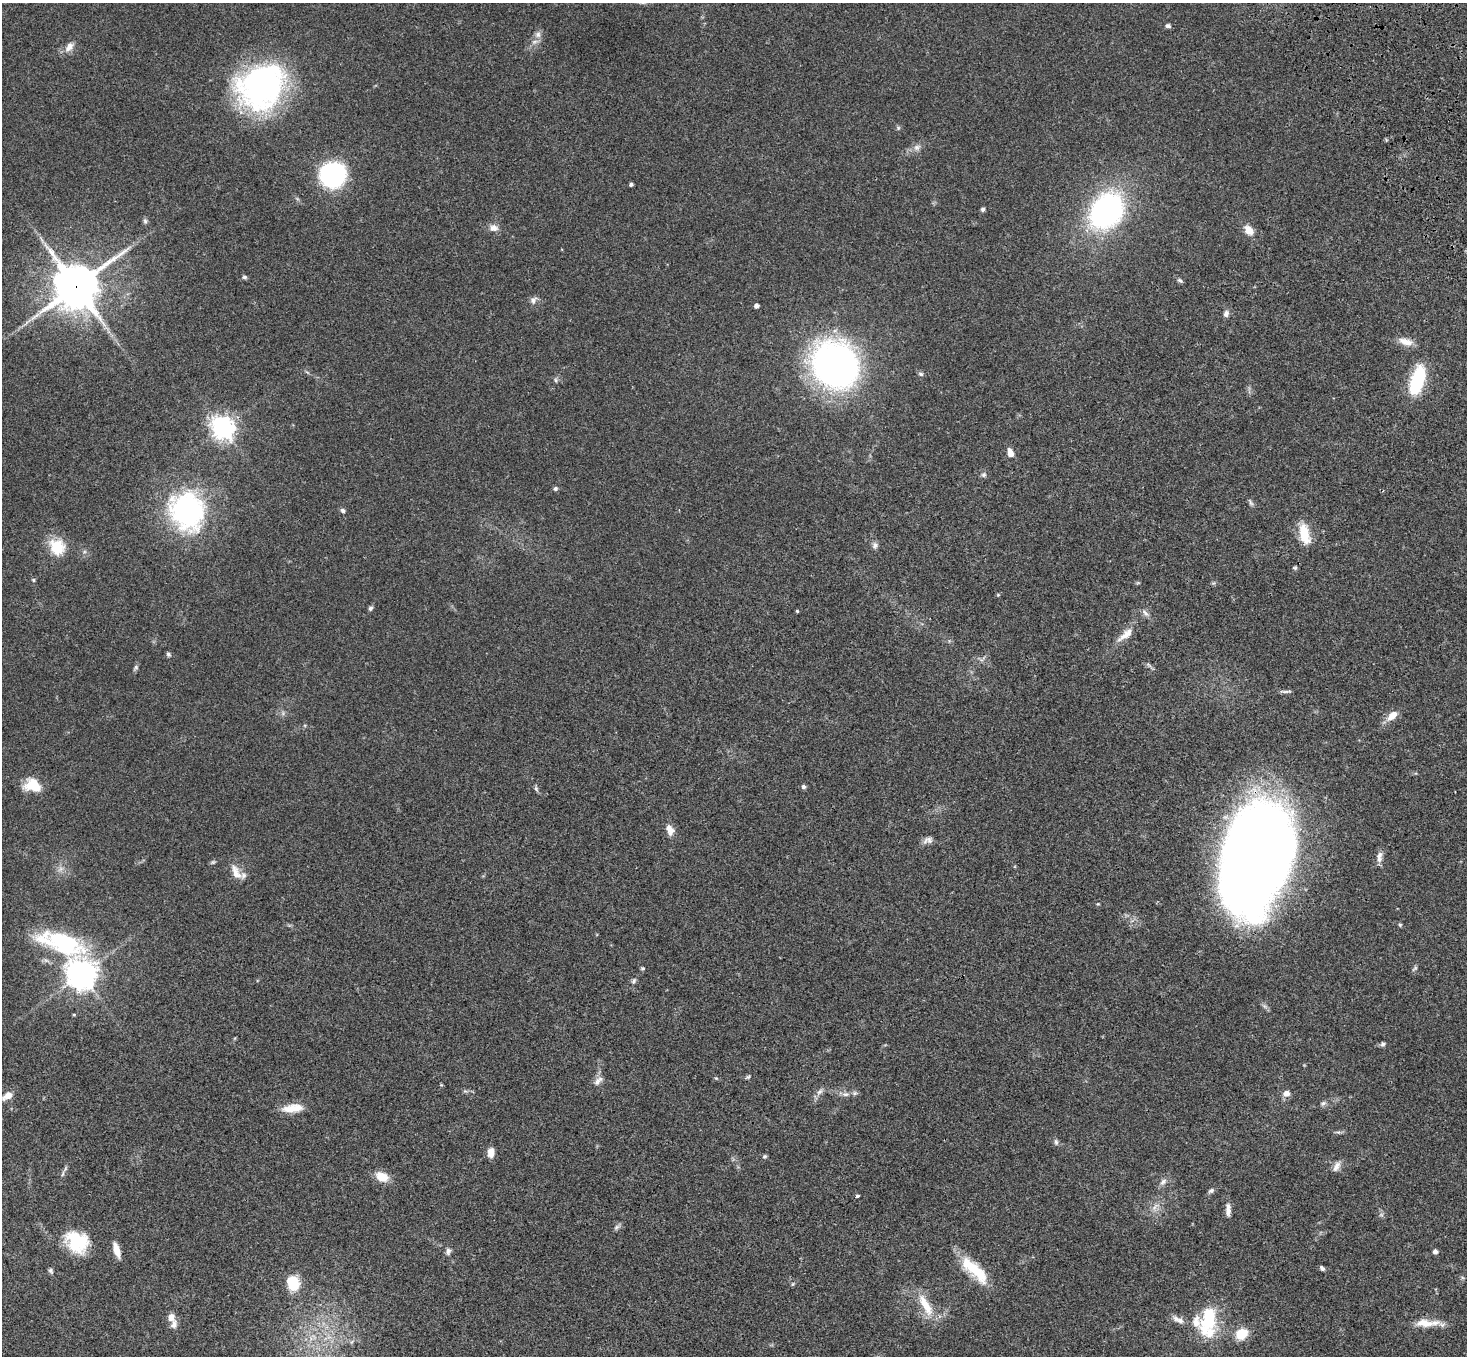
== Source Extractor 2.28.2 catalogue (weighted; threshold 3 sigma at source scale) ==
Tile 10 of 4 x 4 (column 2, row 3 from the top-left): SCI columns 1572-3036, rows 1730-3083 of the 6069 x 6028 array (HDU 1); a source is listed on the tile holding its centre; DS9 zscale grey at full resolution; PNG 1469 x 1358 px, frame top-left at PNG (2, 3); no overlay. Shown black and unused: <1% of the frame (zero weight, under 3 of 4 exposures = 6% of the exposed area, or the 3 px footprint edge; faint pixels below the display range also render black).
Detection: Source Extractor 2.28.2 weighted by HDU 2 'WHT'; one run over the whole footprint, this tile lists its part. Background 0.0468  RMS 0.0052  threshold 0.0232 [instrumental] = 3 sigma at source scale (4.5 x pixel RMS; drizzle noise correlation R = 1.50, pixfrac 1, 0.05/0.05 arcsec/px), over >= 5 px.
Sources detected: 108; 2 too faint to see at this stretch — not listed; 4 inside a brighter listed object's ellipse — not listed separately; the other 102 listed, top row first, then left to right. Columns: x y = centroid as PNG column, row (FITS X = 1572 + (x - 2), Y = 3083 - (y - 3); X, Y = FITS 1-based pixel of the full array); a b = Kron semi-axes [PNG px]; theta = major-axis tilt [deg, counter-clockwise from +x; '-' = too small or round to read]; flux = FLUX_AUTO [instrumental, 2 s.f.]
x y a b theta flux
1168 26 7 5 -1 1.2
538 35 8 8 - 2.2
69 47 14 8 50 3.7
261 87 54 44 37 120
898 128 6 4 48 0.73
917 147 8 8 - 2.2
333 175 16 15 - 98
631 184 4 3 - 1.1
983 209 5 5 - 1.1
1106 211 29 22 54 130
145 221 8 5 -79 1.1
494 228 12 9 -16 3.1
1249 230 13 9 -53 5
244 277 6 5 - 0.92
1180 280 8 5 -35 0.99
76 286 16 15 - 1600
533 300 10 7 50 2.1
756 306 4 4 - 2
1226 314 8 6 79 2
1406 342 19 9 -16 5
835 365 37 33 -50 250
921 374 7 5 -16 0.93
556 380 7 4 -88 0.84
1417 381 27 11 72 39
223 428 8 7 - 390
1010 453 9 6 -68 4.1
984 475 7 6 - 1.2
555 488 6 5 - 0.94
1250 502 11 4 -61 1.2
343 510 6 5 - 1.2
187 511 46 40 -67 78
1304 534 25 12 -78 11
875 545 9 7 74 1.8
57 547 22 19 -50 13
1295 568 6 4 7 0.7
33 580 5 4 - 0.61
1138 583 6 4 -18 0.58
998 595 5 4 - 0.51
370 608 6 5 - 1
797 611 4 4 - 0.49
1145 613 11 6 -47 1.9
1125 635 28 9 40 6.2
168 654 7 6 - 0.97
136 667 8 5 61 1
1286 691 15 3 1 1.2
1392 716 17 9 42 5.2
33 785 18 13 -17 12
803 787 6 5 - 1.2
536 789 8 5 -64 1
670 830 14 9 -66 4.4
929 840 10 9 - 2.1
1258 857 85 49 73 1100
1379 857 16 6 82 2.8
213 862 6 5 - 0.79
236 872 23 9 -66 4.8
1400 925 5 4 - 0.62
62 943 73 26 -25 55
643 968 5 4 - 0.69
1415 968 10 4 40 0.87
81 974 10 9 - 640
634 981 9 5 54 1.2
74 1015 4 4 - 0.47
1383 1044 6 5 - 1.1
748 1076 6 4 29 0.77
716 1078 5 4 - 0.57
598 1081 15 7 45 2.7
441 1085 4 4 - 0.47
820 1092 12 6 48 2.1
1287 1093 8 7 - 3
845 1094 11 6 0 2
7 1096 14 8 29 4.7
1323 1103 7 5 21 1.2
293 1108 25 10 7 8.1
1338 1132 9 3 -12 0.91
1056 1142 9 5 -75 1.2
491 1152 10 7 82 4.2
765 1156 6 5 - 0.79
1336 1166 15 7 61 2.7
65 1169 10 4 60 1.2
382 1177 14 10 -26 7.7
1163 1182 11 7 41 2.1
1211 1191 8 5 26 1.2
857 1196 4 3 - 1.5
1155 1207 16 6 46 2.8
1228 1210 17 6 90 3.1
617 1227 10 5 25 1.3
77 1242 24 19 -41 25
116 1250 18 6 -73 5.2
448 1251 10 7 76 1.7
1435 1252 5 4 - 2.1
1322 1268 6 4 -43 1.3
974 1270 41 13 -44 20
51 1271 7 5 -63 1
293 1283 16 11 -79 15
793 1284 6 4 88 0.63
925 1305 34 11 -61 12
171 1317 9 8 - 3.5
1178 1320 20 7 -29 3.4
1208 1322 40 20 83 27
1425 1323 26 11 -3 8.1
1242 1334 11 9 35 12
311 1338 7 6 - 1.8
Overlapping masked pixels (flux is a lower limit): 2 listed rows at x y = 76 286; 1258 857
Isophote crosses this tile's border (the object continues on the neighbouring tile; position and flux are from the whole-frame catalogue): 1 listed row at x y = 7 1096